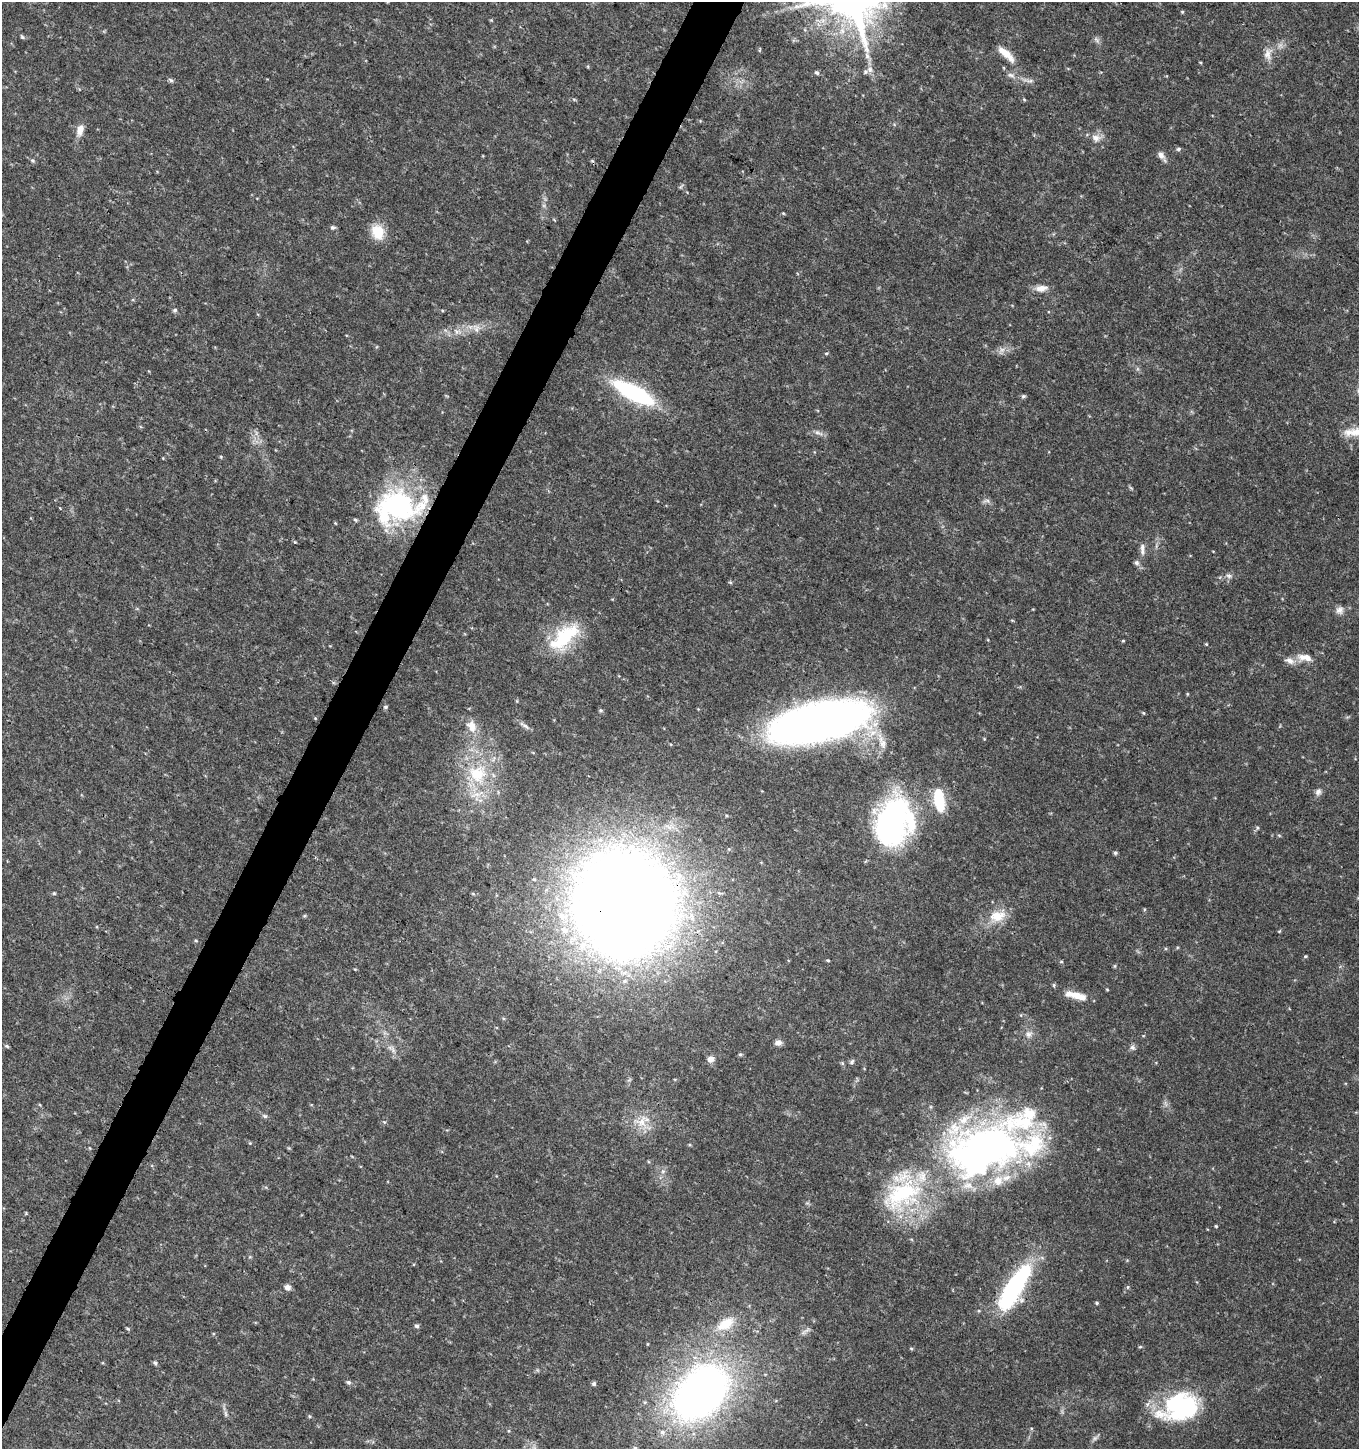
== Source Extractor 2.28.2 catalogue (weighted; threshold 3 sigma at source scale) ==
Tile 7 of 4 x 4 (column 3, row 2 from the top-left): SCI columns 2982-4338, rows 2899-4345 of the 5896 x 5806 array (HDU 1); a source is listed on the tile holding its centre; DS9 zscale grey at full resolution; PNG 1361 x 1451 px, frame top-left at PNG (2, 2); no overlay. Shown black and unused: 4% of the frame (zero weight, under 3 of 4 exposures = <1% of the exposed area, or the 3 px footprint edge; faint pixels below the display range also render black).
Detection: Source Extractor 2.28.2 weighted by HDU 2 'WHT'; one run over the whole footprint, this tile lists its part. Background 0.0292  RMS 0.0034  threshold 0.0154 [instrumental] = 3 sigma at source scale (4.5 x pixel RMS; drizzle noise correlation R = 1.50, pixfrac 1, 0.0396/0.0396 arcsec/px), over >= 5 px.
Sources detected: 100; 4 inside a brighter object's white glare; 1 cosmic-ray / hot-pixel residue — not listed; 7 inside a brighter listed object's ellipse — not listed separately; the other 88 listed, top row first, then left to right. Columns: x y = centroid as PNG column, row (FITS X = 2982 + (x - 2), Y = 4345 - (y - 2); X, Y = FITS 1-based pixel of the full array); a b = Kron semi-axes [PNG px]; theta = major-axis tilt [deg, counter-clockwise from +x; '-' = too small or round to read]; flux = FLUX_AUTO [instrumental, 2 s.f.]
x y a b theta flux
1182 12 4 4 - 0.33
22 37 6 5 - 0.54
1096 40 9 4 -58 0.83
1006 54 25 7 -42 4.5
1268 54 17 9 84 2.9
867 56 9 6 -74 1.4
870 70 9 8 - 1.8
817 73 5 5 - 0.7
1011 75 11 6 -15 1.3
171 80 6 5 - 0.65
80 130 14 8 77 2.8
1096 138 13 9 -15 2.4
1178 149 6 5 - 0.58
1161 155 10 8 -60 1.6
32 160 7 4 -30 0.57
783 213 5 3 - 0.32
554 220 4 3 - 0.45
332 227 7 5 -8 0.69
378 232 15 13 -71 7.8
1041 288 17 8 6 2.6
175 310 6 5 - 0.58
476 329 12 7 -85 1.8
1002 350 8 5 44 1.2
826 353 5 3 - 0.36
633 393 40 12 -28 43
1023 396 6 5 - 0.59
818 433 14 5 -22 1.3
987 501 9 4 5 0.87
398 507 62 38 10 53
1142 549 17 6 -89 1.7
1137 563 7 6 - 0.89
1229 576 8 5 -17 0.92
1340 610 11 10 - 1.8
564 637 47 20 41 20
1123 641 5 3 - 0.3
1206 644 4 4 - 0.31
1305 657 21 9 -9 3.8
1187 694 5 3 - 0.28
385 707 6 4 15 0.55
601 710 6 4 -1 0.52
1143 713 5 3 - 0.3
819 722 80 28 13 280
472 726 18 12 -62 4.4
525 726 15 4 -27 1.2
883 744 14 9 -83 3
477 774 26 23 -22 17
1318 792 9 7 55 1.3
939 800 26 10 -82 13
893 819 45 38 -74 75
1257 828 5 4 - 0.43
1279 835 6 3 -20 0.34
1115 853 5 4 - 0.61
54 893 5 4 - 0.39
624 904 62 58 -66 970
304 916 5 3 - 0.39
997 916 25 15 12 7
564 930 12 9 -28 3.5
196 941 5 3 - 0.34
828 960 4 4 - 0.34
1078 996 23 8 -16 4.8
1029 1034 9 9 - 1.7
778 1043 9 7 17 1.5
7 1046 6 4 -47 0.52
393 1049 10 3 -69 0.9
740 1054 6 4 0 0.45
710 1059 9 7 15 1.6
852 1062 8 5 47 0.67
842 1063 6 5 - 0.46
265 1116 6 5 - 0.64
1021 1120 285 64 29 140
642 1121 18 10 72 4.6
250 1143 4 4 - 0.32
1216 1226 4 3 - 0.32
1014 1286 53 18 56 43
288 1287 7 7 - 1.5
1097 1303 4 4 - 0.45
725 1324 25 13 32 7.9
417 1326 6 5 - 0.68
128 1329 5 4 - 0.45
1140 1347 5 3 - 0.38
155 1363 6 5 - 0.57
349 1382 6 5 - 0.7
594 1384 5 5 - 0.59
701 1393 52 35 45 200
1183 1405 36 30 -41 35
225 1414 7 4 -71 0.69
309 1416 5 4 - 0.41
662 1432 8 7 - 1.4
Overlapping masked pixels (flux is a lower limit): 4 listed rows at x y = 398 507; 624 904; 1021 1120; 701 1393